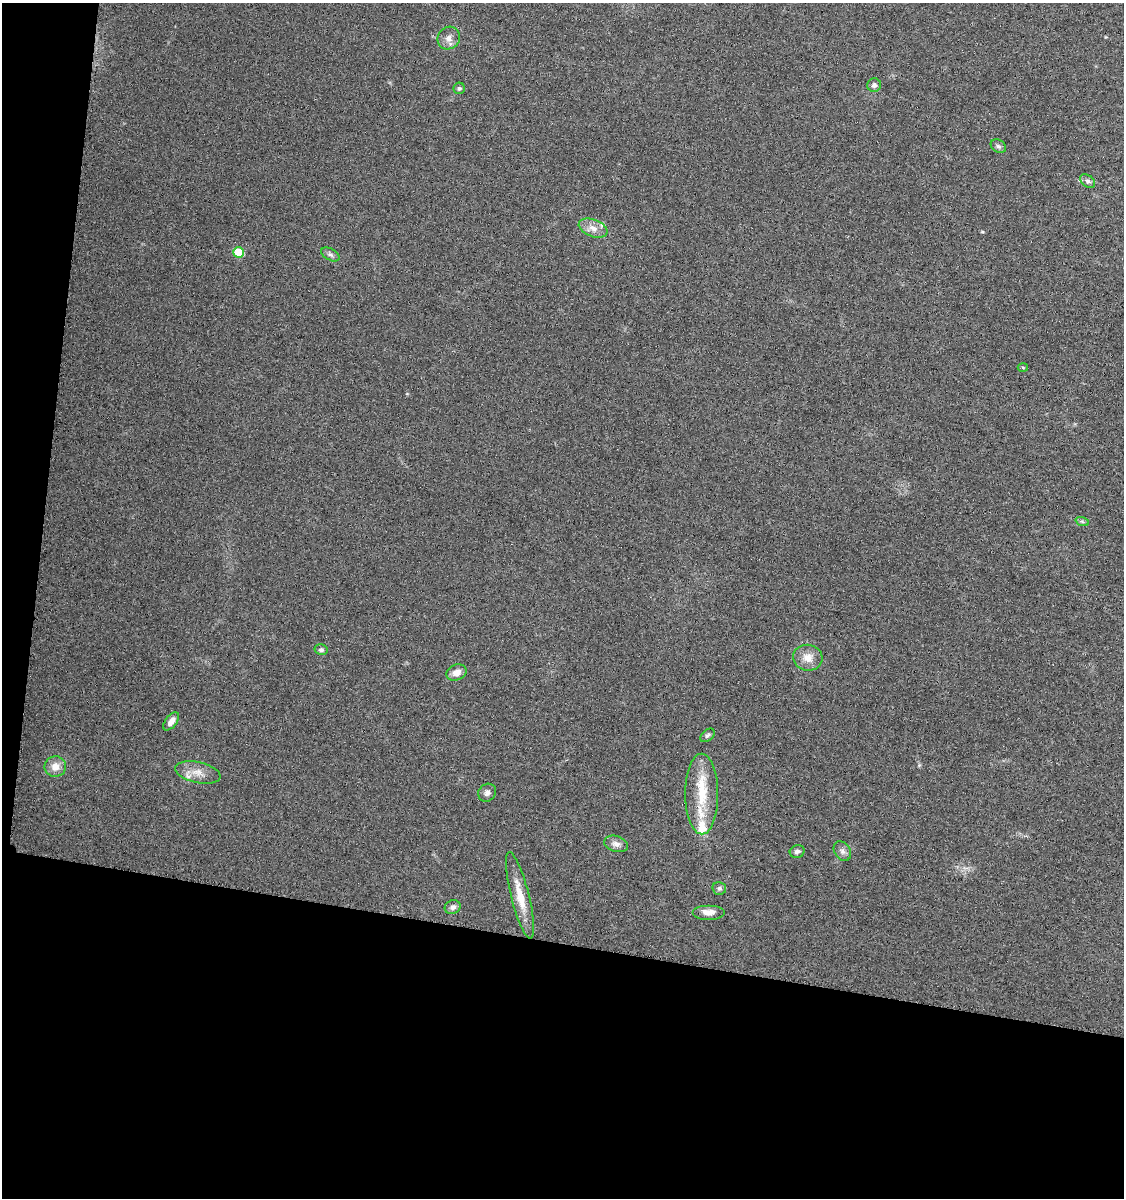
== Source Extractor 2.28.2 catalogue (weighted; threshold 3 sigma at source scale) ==
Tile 3 of 2 x 2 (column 1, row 2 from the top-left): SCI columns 120-1241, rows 4-1199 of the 2495 x 2399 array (HDU 1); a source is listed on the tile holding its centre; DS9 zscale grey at full resolution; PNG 1126 x 1200 px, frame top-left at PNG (2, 3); each listed source drawn as its Kron ellipse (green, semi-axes under 4 px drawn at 4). Shown black and unused: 25% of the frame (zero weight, under 3 of 6 exposures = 1% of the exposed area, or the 3 px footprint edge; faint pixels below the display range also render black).
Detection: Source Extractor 2.28.2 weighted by HDU 2 'WHT'; one run over the whole footprint, this tile lists its part. Background 0.0485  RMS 0.005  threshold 0.0205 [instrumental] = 3 sigma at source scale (4.09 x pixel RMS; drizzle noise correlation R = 1.36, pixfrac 0.8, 0.0396/0.0396 arcsec/px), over >= 5 px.
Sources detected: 30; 4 inside a brighter listed object's ellipse — not listed separately; the other 26 listed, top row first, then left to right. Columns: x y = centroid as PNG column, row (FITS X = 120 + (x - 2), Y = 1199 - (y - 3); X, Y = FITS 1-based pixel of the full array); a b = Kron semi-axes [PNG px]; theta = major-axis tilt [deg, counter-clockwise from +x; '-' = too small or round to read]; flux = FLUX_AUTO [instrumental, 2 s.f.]
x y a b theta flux
449 38 12 10 47 3.2
874 85 7 7 - 1.5
459 88 6 5 - 0.89
998 146 8 6 -33 1.2
1088 181 8 5 -40 1.3
593 228 15 8 -21 3.9
238 252 5 5 - 17
330 254 10 5 -28 1.3
1023 367 5 3 - 0.43
1082 521 7 4 -19 0.8
321 650 6 5 - 1
808 658 14 13 - 5.5
456 672 10 7 23 3.7
171 721 10 5 53 3
707 735 8 5 39 1.1
55 767 11 10 - 4.7
198 772 23 10 -13 5.8
487 793 9 8 - 2
702 794 40 16 -90 17
616 844 12 8 -17 2.7
797 851 7 6 - 1.7
842 851 10 8 -57 2
719 888 7 6 - 1
520 895 44 9 -76 10
453 907 8 6 19 1.7
709 912 16 7 0 4.1